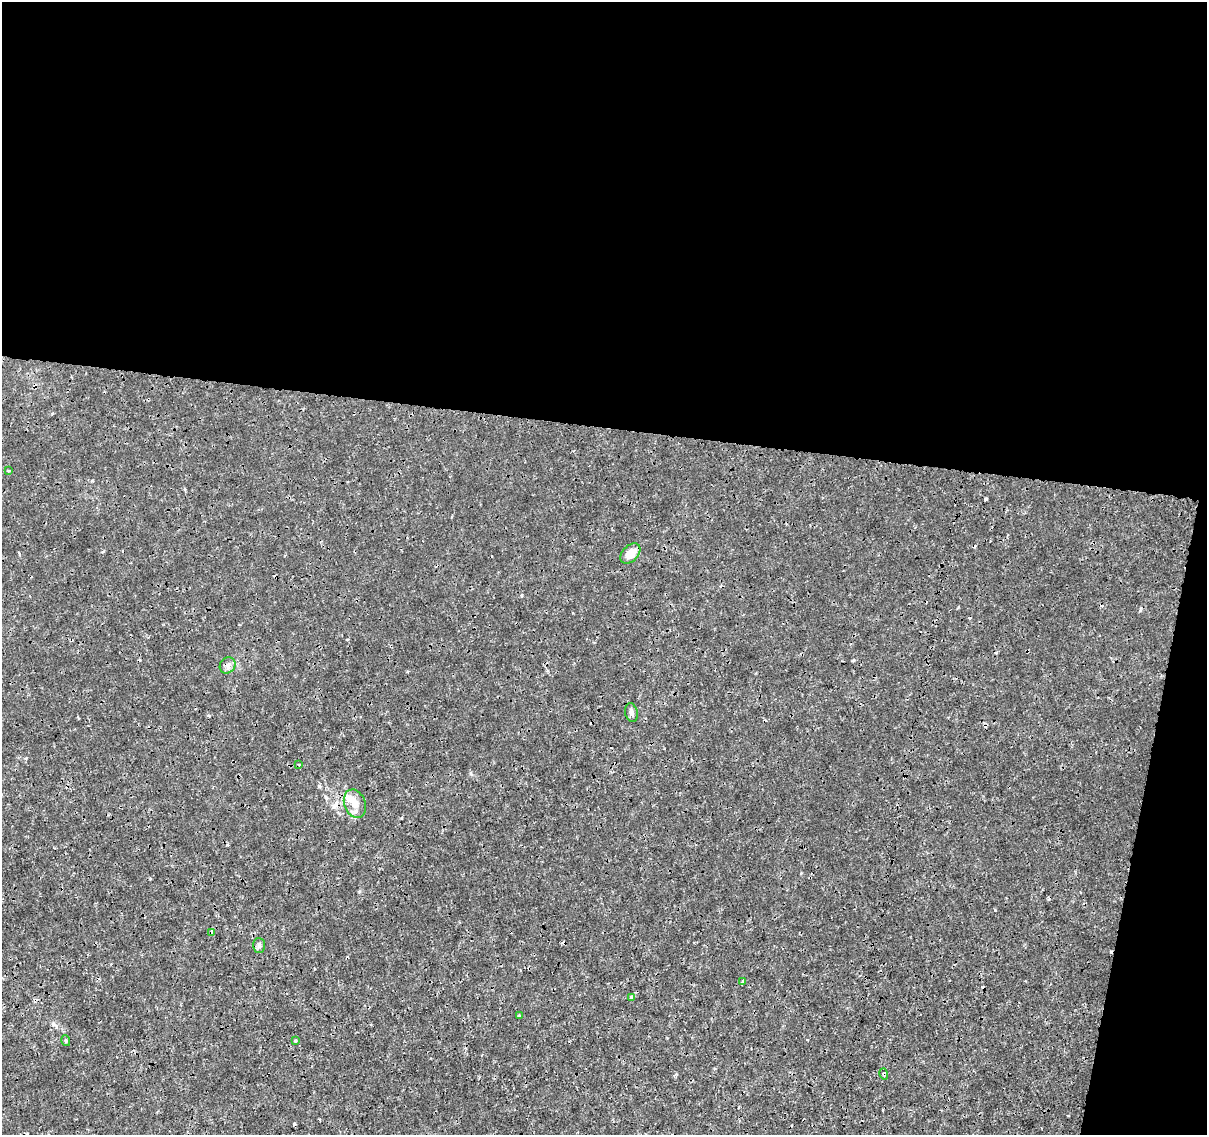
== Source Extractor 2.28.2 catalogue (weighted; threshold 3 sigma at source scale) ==
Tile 4 of 4 x 4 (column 4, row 1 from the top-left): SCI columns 3626-4830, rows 3683-4815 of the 4830 x 5040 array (HDU 1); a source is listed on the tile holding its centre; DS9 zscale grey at full resolution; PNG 1209 x 1137 px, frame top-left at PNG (2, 2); each listed source drawn as its Kron ellipse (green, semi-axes under 4 px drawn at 4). Shown black and unused: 41% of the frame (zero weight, under 3 of 4 exposures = <1% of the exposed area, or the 3 px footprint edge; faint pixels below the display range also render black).
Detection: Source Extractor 2.28.2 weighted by HDU 2 'WHT'; one run over the whole footprint, this tile lists its part. Background -8.36e-05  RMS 7.9e-04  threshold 0.00354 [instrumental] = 3 sigma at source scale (4.5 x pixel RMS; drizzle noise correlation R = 1.50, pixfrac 1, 0.0396/0.0396 arcsec/px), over >= 5 px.
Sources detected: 16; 2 cosmic-ray / hot-pixel residue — neither listed nor drawn; the other 14 listed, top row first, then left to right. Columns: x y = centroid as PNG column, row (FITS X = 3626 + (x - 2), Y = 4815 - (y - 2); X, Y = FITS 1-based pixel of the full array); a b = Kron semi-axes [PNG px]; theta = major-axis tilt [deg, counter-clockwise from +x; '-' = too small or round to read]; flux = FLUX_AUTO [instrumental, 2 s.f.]
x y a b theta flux
8 471 3 3 - 0.082
630 554 12 7 46 0.82
228 665 8 7 - 0.29
631 713 9 6 -79 0.21
299 764 3 2 - 0.091
355 804 15 10 -69 0.92
212 933 3 3 - 0.52
259 945 7 6 - 0.2
743 982 4 3 - 0.19
631 998 4 3 - 0.33
519 1016 3 3 - 0.11
66 1041 5 3 - 0.082
295 1041 4 3 - 0.11
884 1074 6 3 -73 0.1
Overlapping masked pixels (flux is a lower limit): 3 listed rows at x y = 355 804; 212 933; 884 1074
Unlisted compact peaks at least as high as the median listed source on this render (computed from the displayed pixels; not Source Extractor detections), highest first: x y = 995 910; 319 786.